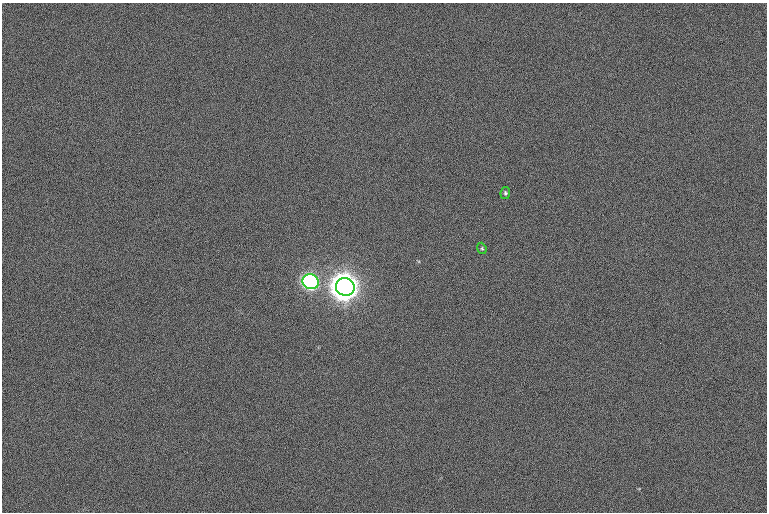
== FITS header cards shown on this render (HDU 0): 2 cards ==
NAXIS1  =                 765  / length of data axis 1
NAXIS2  =                 510  / length of data axis 2

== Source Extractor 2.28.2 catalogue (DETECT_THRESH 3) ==
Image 765 x 510 px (HDU 0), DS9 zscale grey, 1 PNG px = 1 image px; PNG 769 x 514 px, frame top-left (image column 1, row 510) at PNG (2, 3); each listed source drawn as its Kron ellipse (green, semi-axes under 4 px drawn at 4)
Background 6.23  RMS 12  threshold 37.2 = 3 sigma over >= 5 px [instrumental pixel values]
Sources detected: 4; all 4 listed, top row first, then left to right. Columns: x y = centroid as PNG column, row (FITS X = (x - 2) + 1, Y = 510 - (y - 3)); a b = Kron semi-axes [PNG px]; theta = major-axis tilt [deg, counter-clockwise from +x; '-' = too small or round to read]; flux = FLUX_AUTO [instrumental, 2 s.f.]
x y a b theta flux
505 193 6 5 - 1.4e+03
482 248 6 4 -69 1.1e+03
311 282 8 7 - 4.6e+05
345 287 9 9 - 2.4e+06